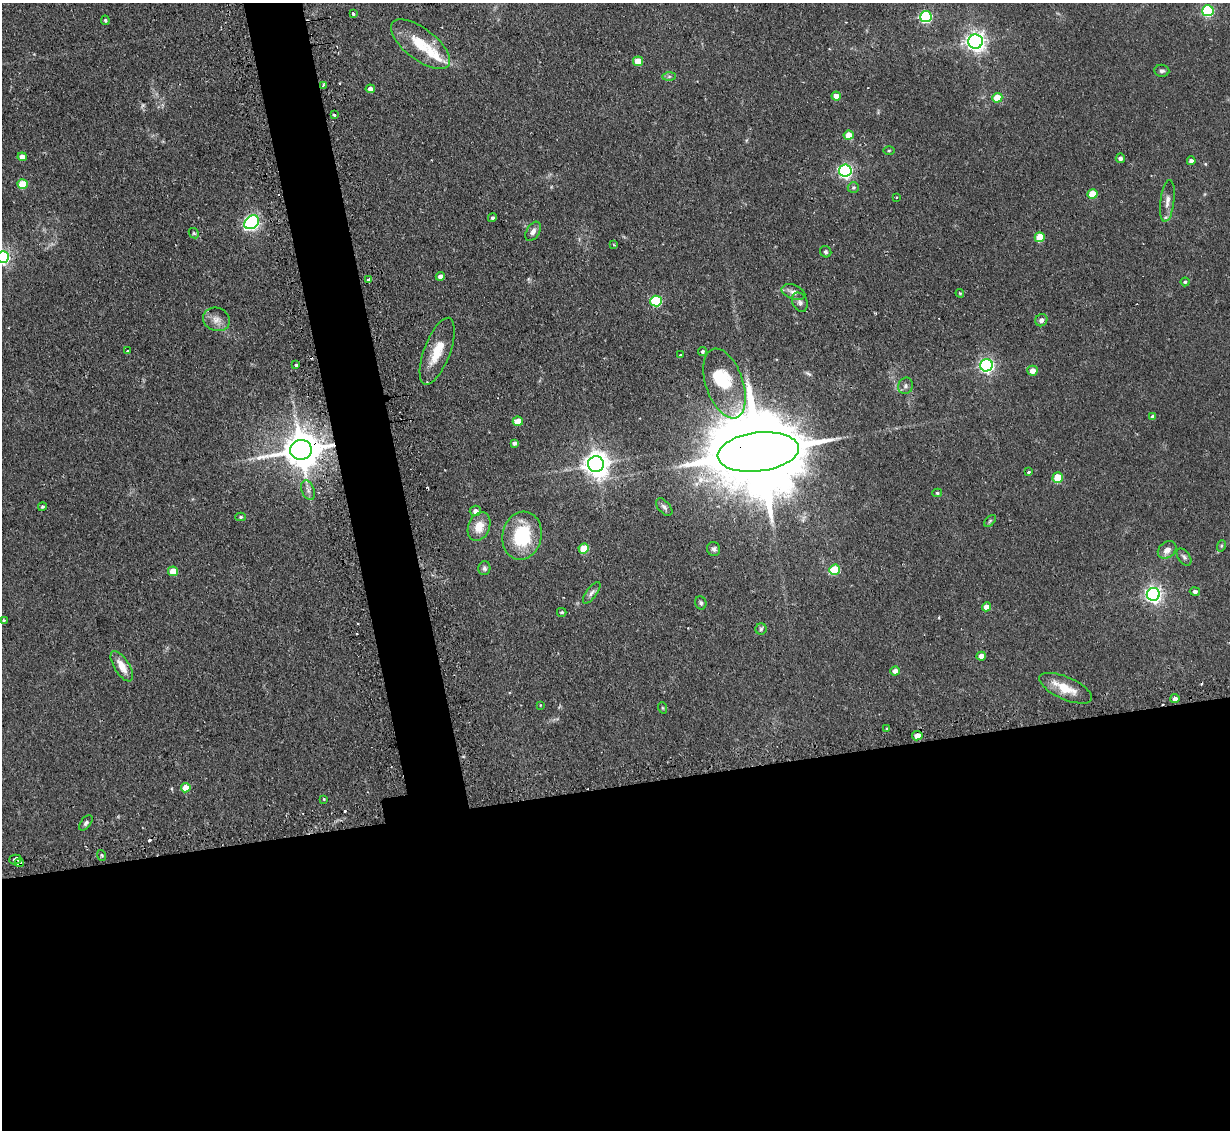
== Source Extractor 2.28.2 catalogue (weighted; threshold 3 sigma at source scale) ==
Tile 15 of 4 x 4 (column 3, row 4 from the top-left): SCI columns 2487-3714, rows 159-1286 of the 4972 x 4943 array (HDU 1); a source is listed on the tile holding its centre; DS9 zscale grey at full resolution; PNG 1232 x 1132 px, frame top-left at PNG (2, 3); each listed source drawn as its Kron ellipse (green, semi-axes under 4 px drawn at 4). Shown black and unused: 34% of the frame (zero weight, under 2 of 3 exposures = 4% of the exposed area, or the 3 px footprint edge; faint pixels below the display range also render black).
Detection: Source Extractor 2.28.2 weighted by HDU 2 'WHT'; one run over the whole footprint, this tile lists its part. Background 0.137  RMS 0.0072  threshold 0.0322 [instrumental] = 3 sigma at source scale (4.5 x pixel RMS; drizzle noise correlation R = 1.50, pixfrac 1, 0.05/0.05 arcsec/px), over >= 5 px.
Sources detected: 110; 2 inside a brighter object's white glare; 7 cosmic-ray / hot-pixel residue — neither listed nor drawn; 2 inside a brighter listed object's ellipse — not listed separately; the other 99 listed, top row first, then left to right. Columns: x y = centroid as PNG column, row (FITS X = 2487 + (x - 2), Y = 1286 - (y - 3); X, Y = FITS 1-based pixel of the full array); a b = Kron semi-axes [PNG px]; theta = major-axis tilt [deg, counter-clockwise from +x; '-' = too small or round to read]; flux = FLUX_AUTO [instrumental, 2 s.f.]
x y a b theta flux
1208 11 6 5 - 62
353 14 3 3 - 6.5
926 17 6 5 - 94
105 20 4 3 - 0.95
976 41 7 7 - 370
421 44 35 15 -38 23
638 61 5 5 - 15
1162 71 7 6 - 2
669 76 7 4 1 1.4
323 85 3 3 - 1.1
370 89 4 4 - 4.3
836 96 4 4 - 6.2
997 98 5 5 - 14
334 115 3 2 - 0.91
849 135 5 4 - 11
889 151 5 3 - 0.76
22 157 4 4 - 4.7
1120 158 4 4 - 2.4
1191 161 4 4 - 2.3
845 171 6 6 - 160
23 184 5 5 - 20
853 187 5 5 - 1.4
1092 194 5 4 - 17
897 197 3 2 - 0.59
1167 201 21 7 83 5.2
492 218 4 4 - 1.4
252 222 8 6 39 200
533 231 10 6 59 3.1
194 233 6 4 -43 1
1040 237 5 5 - 18
614 245 4 3 - 0.93
826 252 6 5 - 1.3
3 257 6 6 - 160
440 276 4 4 - 3.4
368 280 3 3 - 7.3
1185 282 4 4 - 0.94
793 292 12 7 -19 4.4
960 293 4 3 - 0.69
656 301 5 5 - 52
800 302 10 7 -65 2.5
216 319 13 11 -20 6
1041 320 6 5 - 2.3
127 351 3 2 - 0.77
437 351 35 13 69 17
702 352 4 4 - 1.3
681 355 3 3 - 1.8
296 365 3 3 - 1.4
986 365 6 6 - 170
1032 371 5 5 - 5.3
724 383 36 18 -71 27
905 386 8 7 - 2.2
1153 417 4 4 - 2.4
518 421 5 4 - 11
514 443 4 4 - 2.5
301 450 11 9 11 2000
758 452 41 19 7 15000
596 464 8 8 - 730
1028 472 3 3 - 1.4
1058 478 5 5 - 23
308 490 10 6 -70 2.8
937 493 5 4 - 1.1
42 507 4 4 - 1.3
664 507 10 6 -49 2.3
475 511 5 5 - 3.2
241 517 5 4 - 1.1
990 521 7 4 46 1
479 526 15 10 68 11
522 536 24 19 78 41
1221 546 6 3 71 0.96
584 548 5 5 - 21
714 549 7 6 - 2.1
1167 550 10 8 41 4.7
1184 557 10 5 -54 1.9
484 568 7 6 - 1.9
835 570 5 5 - 27
173 571 5 5 - 14
1195 591 5 4 - 1.8
592 593 13 5 53 2.5
1153 594 6 6 - 260
701 603 7 5 -67 1.6
986 607 4 4 - 6
562 612 4 3 - 0.97
3 620 3 3 - 1.6
761 629 5 5 - 1.3
981 656 4 4 - 5.6
122 666 17 7 -58 9
895 671 5 4 - 3.5
1066 688 28 11 -24 15
1175 699 4 4 - 2.6
540 705 4 2 - 0.49
663 708 6 3 -71 0.78
887 729 4 3 - 0.74
917 736 5 4 - 6.8
186 788 5 4 - 9.9
324 799 3 3 - 0.59
86 823 9 5 52 1.8
101 855 5 3 - 0.8
15 860 6 5 - 17
19 863 4 3 - 4.4
Overlapping masked pixels (flux is a lower limit): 4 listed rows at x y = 301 450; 758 452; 15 860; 19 863
Isophote crosses this tile's border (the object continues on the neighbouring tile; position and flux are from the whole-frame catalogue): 1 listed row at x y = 3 257